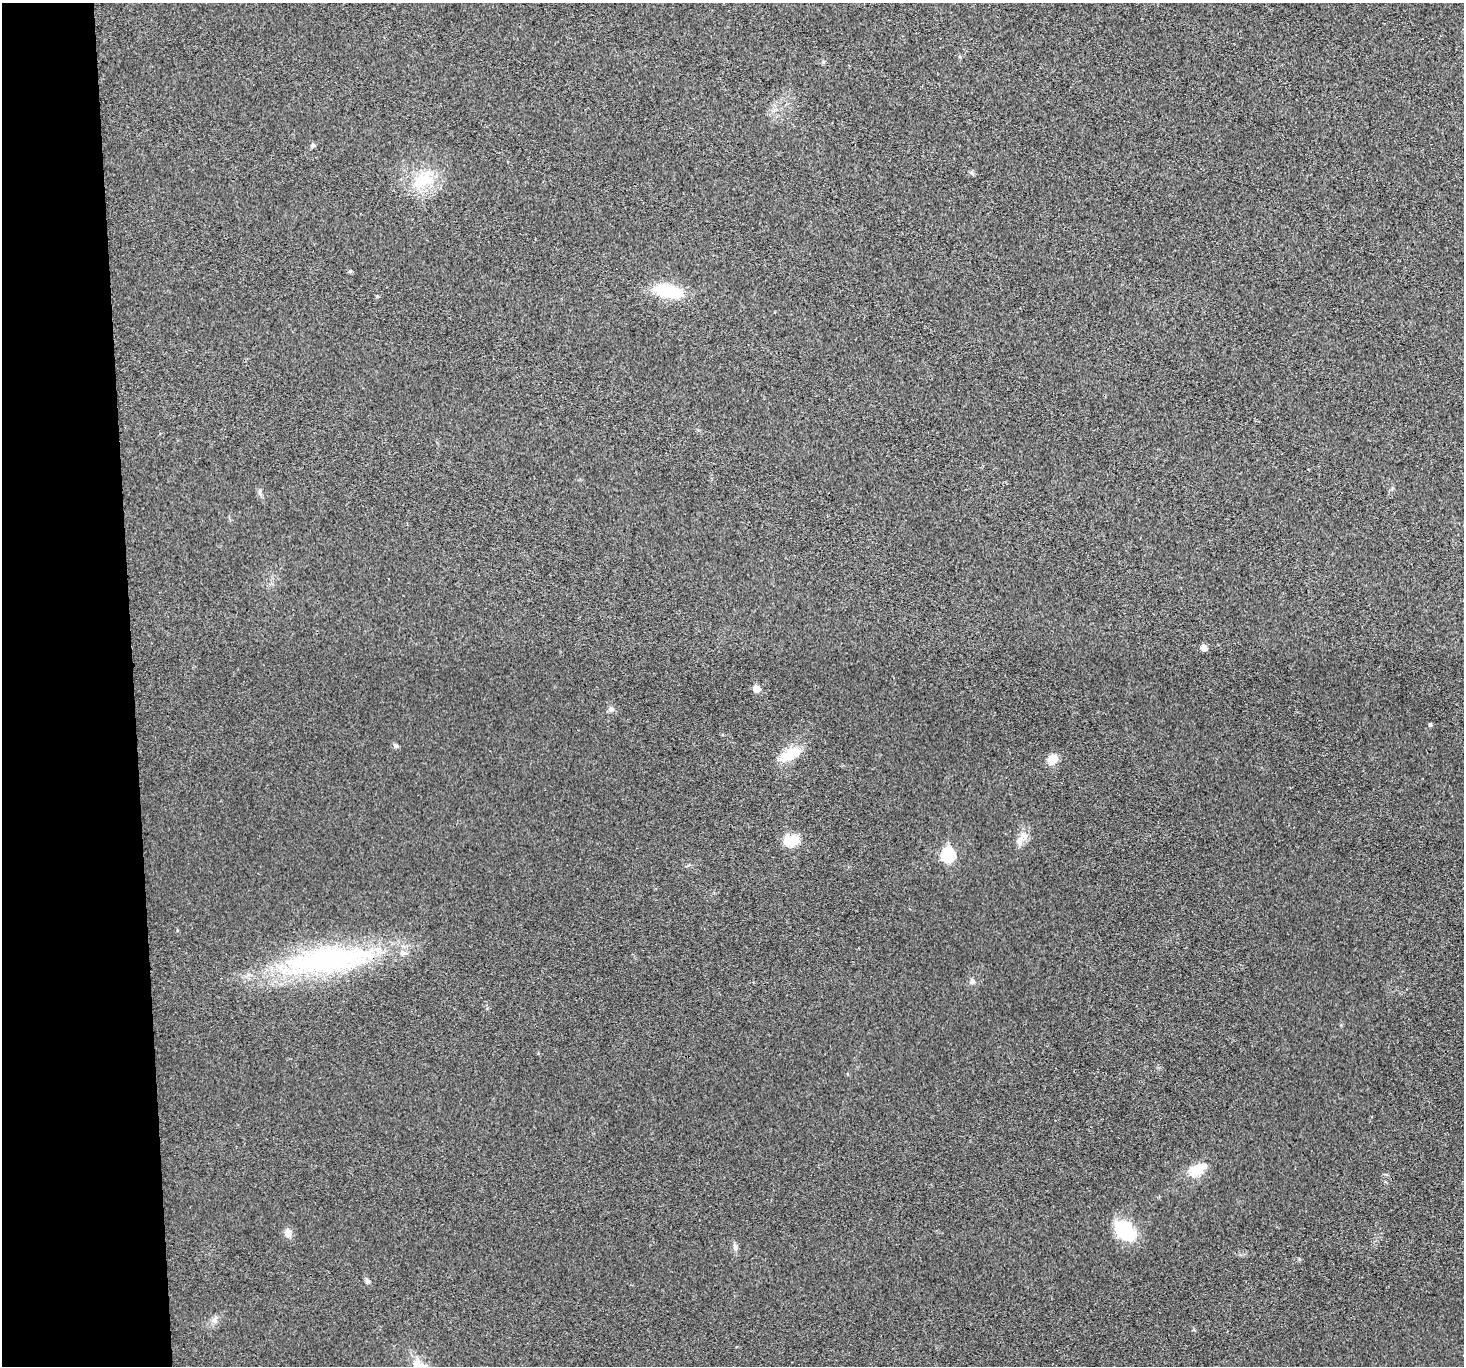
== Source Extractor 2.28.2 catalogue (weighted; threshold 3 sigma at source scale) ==
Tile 4 of 3 x 3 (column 1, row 2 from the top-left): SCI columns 2-1463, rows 1494-2857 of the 4390 x 4370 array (HDU 1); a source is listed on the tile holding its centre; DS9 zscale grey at full resolution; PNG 1466 x 1368 px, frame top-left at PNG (2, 3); no overlay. Shown black and unused: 9% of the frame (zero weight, under 3 of 4 exposures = <1% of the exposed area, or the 3 px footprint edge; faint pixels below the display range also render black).
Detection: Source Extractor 2.28.2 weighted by HDU 2 'WHT'; one run over the whole footprint, this tile lists its part. Background 0.0201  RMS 0.0059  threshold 0.0266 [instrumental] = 3 sigma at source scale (4.5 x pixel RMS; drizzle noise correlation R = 1.50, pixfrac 1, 0.05/0.05 arcsec/px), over >= 5 px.
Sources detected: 25; all 25 listed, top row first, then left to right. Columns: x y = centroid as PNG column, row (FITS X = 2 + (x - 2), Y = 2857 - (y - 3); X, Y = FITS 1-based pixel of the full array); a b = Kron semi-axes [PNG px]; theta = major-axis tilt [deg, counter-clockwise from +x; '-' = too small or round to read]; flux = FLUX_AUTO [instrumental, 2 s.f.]
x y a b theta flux
823 62 5 5 - 0.83
313 145 6 5 - 1.2
424 180 26 17 30 18
350 271 5 4 - 0.89
668 291 32 14 -11 24
377 296 5 4 - 0.61
1204 648 9 7 -49 2.1
756 689 5 5 - 8.1
611 709 8 6 -2 1.5
1430 725 5 4 - 0.96
395 746 7 6 - 1.2
790 754 31 11 29 12
1053 759 14 11 51 5.7
1025 836 7 5 0 1.8
789 840 11 7 3 24
1019 842 11 7 -49 2.6
948 855 7 6 - 60
327 960 108 28 8 140
972 981 6 6 - 2.1
1198 1169 25 13 25 11
1124 1230 28 18 -43 25
288 1233 9 8 - 3.7
735 1247 10 6 -83 1.9
367 1281 7 5 -33 1.3
214 1321 8 7 - 2.3
Overlapping masked pixels (flux is a lower limit): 1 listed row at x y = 327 960